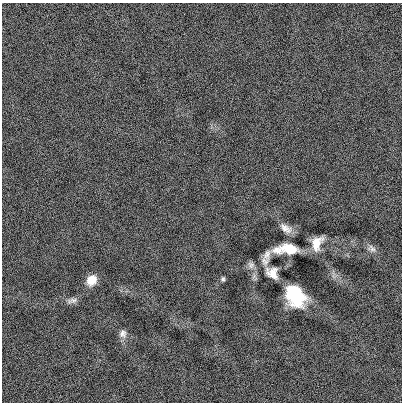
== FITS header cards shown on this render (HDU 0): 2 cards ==
NAXIS1  =                  400
NAXIS2  =                  400

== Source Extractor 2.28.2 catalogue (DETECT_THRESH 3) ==
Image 400 x 400 px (HDU 0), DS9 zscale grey, 1 PNG px = 1 image px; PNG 404 x 404 px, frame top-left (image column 1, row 400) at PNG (2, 3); no overlay
Background -0.00227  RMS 0.12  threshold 0.363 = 3 sigma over >= 5 px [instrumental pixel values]
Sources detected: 12; all 12 listed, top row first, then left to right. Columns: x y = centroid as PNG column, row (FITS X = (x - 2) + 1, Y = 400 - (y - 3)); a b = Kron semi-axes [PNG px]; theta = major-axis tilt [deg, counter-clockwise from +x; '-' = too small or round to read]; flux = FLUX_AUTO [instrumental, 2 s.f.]
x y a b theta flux
286 228 16 8 -35 62
317 243 14 9 68 110
372 248 13 8 -33 41
288 249 21 8 1 270
267 255 17 9 75 64
251 265 10 8 -55 34
272 273 17 14 -40 89
223 279 6 5 - 16
92 280 12 10 56 110
295 295 18 13 -50 510
72 300 14 7 9 38
123 334 11 10 - 44